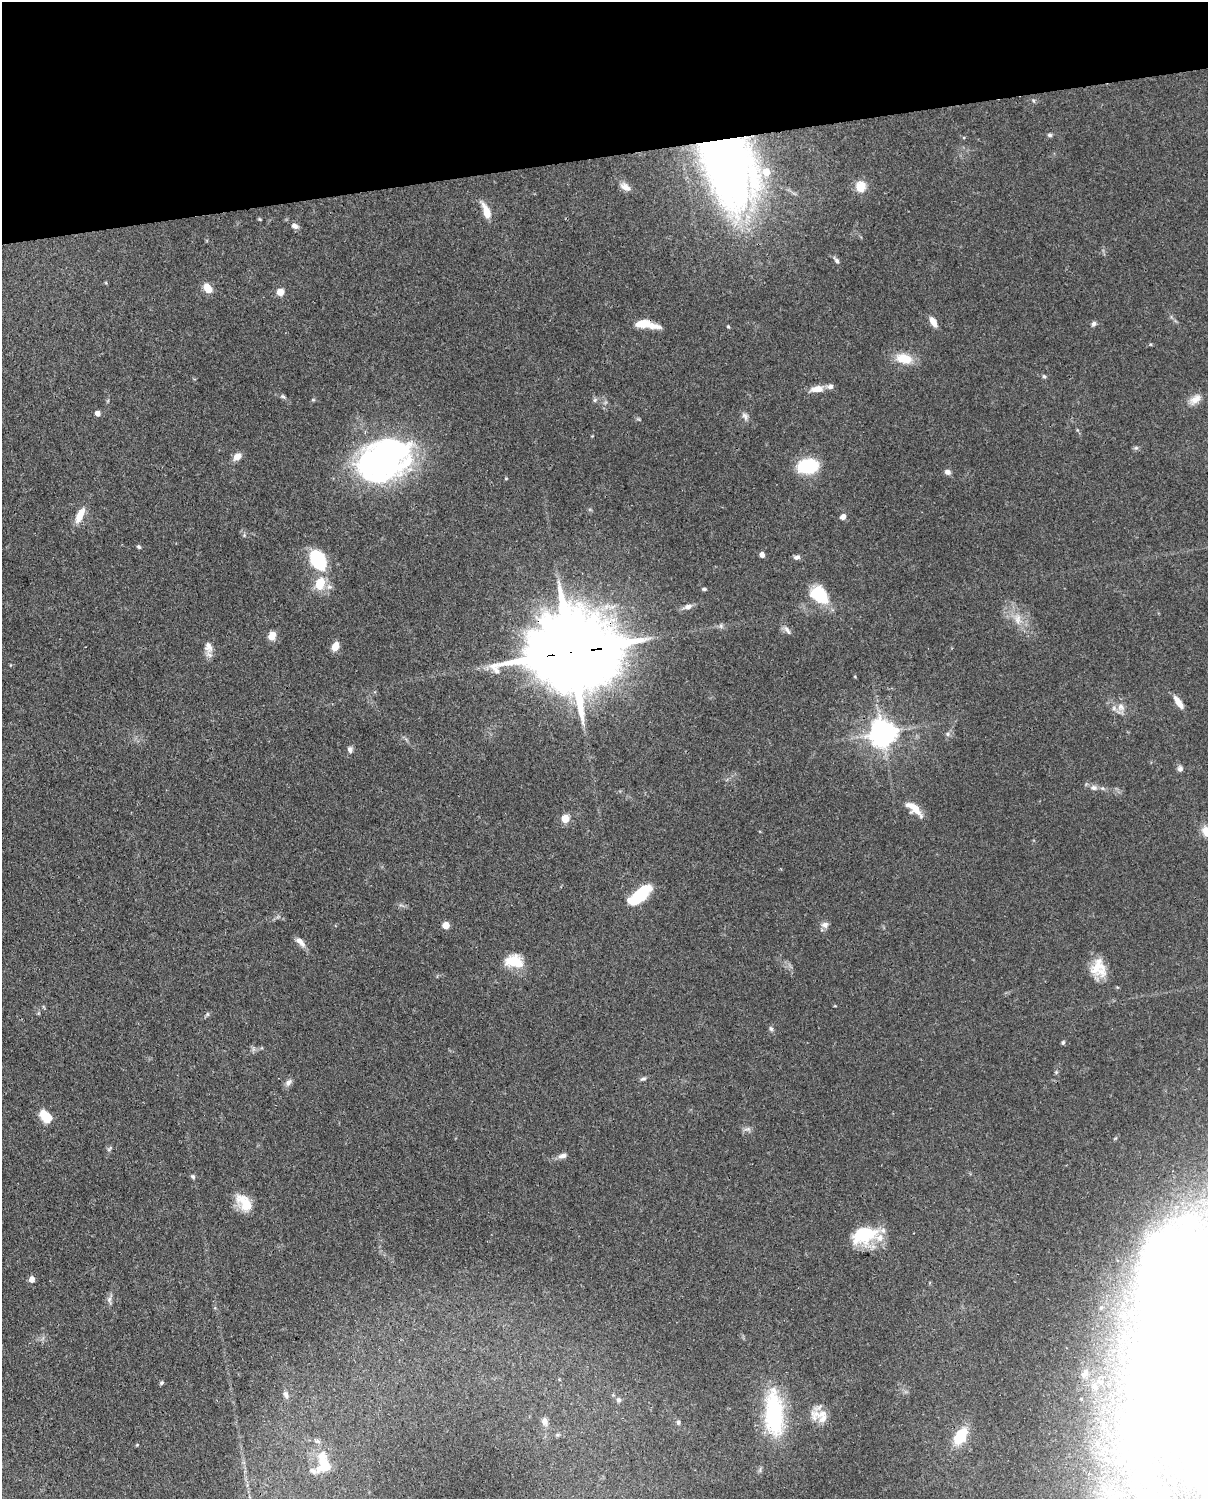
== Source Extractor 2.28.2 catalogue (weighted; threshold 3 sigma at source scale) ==
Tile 3 of 4 x 3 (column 3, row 1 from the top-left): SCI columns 2500-3705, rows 3258-4754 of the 4999 x 4907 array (HDU 1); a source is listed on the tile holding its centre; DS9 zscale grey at full resolution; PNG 1210 x 1501 px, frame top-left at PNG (2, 2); no overlay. Shown black and unused: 10% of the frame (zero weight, under 3 of 4 exposures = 7% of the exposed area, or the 3 px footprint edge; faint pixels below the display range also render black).
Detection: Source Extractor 2.28.2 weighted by HDU 2 'WHT'; one run over the whole footprint, this tile lists its part. Background 0.114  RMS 0.0042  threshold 0.0187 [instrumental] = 3 sigma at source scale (4.5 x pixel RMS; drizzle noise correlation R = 1.50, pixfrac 1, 0.05/0.05 arcsec/px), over >= 5 px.
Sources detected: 114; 20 inside a brighter object's white glare — not listed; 9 inside a brighter listed object's ellipse — not listed separately; the other 85 listed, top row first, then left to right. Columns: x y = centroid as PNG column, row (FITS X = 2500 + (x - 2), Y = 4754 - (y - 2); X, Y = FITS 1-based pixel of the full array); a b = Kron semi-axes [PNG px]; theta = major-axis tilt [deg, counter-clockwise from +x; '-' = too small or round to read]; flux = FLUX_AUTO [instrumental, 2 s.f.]
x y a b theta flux
1050 135 6 5 - 0.85
728 164 61 37 -70 350
861 186 11 11 - 6.4
625 187 15 8 -32 2.9
486 211 17 7 -68 6.5
295 226 9 6 -25 1.8
837 261 7 5 -63 1.3
208 288 10 7 -57 5.9
280 292 6 6 - 4.7
933 322 13 7 -58 3.2
643 324 15 8 11 6.7
1094 324 7 5 60 1.1
728 327 5 4 - 0.5
904 358 19 11 -12 9.2
1044 376 6 4 -65 0.72
817 389 14 7 6 5.2
283 396 8 5 -31 0.95
1195 399 17 10 42 3.8
595 400 7 5 25 0.88
98 413 5 4 - 3
745 416 11 7 -63 1.7
1136 448 7 4 0 0.75
237 457 9 7 42 3.6
383 460 55 39 19 130
808 466 15 11 6 31
947 472 8 6 -21 1.6
80 515 22 8 64 5.6
843 517 7 6 - 1.9
139 547 5 4 - 0.68
762 555 4 4 - 3
796 557 9 6 6 1.4
318 560 16 11 -63 35
320 583 14 10 72 9.7
704 589 6 4 -1 0.65
819 595 19 14 -40 19
688 607 12 7 18 2.2
1018 619 16 9 -87 4.5
721 626 6 6 - 0.99
787 630 15 5 -58 1.7
272 636 10 8 68 3.9
208 647 16 10 -79 3.6
335 647 9 7 67 4.4
572 652 32 20 7 8300
1178 702 17 6 -55 4.2
1121 707 11 10 - 3.3
883 733 8 8 - 560
948 734 7 6 - 1.1
350 750 9 7 -68 1.4
1180 769 7 7 - 1.4
1093 788 11 7 -1 2.2
915 809 19 10 -53 5.9
565 819 5 5 - 14
642 890 22 12 34 16
446 925 5 5 - 7.5
825 925 9 8 - 1.9
300 942 15 6 -47 2.8
514 961 22 15 -5 9.8
1098 968 22 18 -76 9.6
207 1014 6 4 -90 0.62
771 1029 7 5 -73 0.92
1063 1042 6 4 74 0.68
1056 1072 5 5 - 0.58
643 1079 8 5 21 0.93
288 1082 10 7 38 1.8
45 1116 15 9 -46 7.7
747 1129 10 6 -8 1.4
109 1149 10 3 55 0.74
562 1156 12 7 19 1.9
193 1177 7 5 -44 0.78
244 1203 24 14 -49 9.3
864 1235 27 16 17 24
32 1279 5 5 - 3.4
1161 1297 101 47 -85 130
109 1299 9 5 70 1.4
1085 1373 11 7 51 1.5
162 1383 6 4 43 0.7
286 1395 10 7 -71 1.7
1081 1399 3 3 - 0.29
619 1400 7 7 - 1.2
774 1414 57 21 -86 41
821 1414 34 10 17 6.1
544 1421 11 8 -83 2.3
678 1422 6 5 - 0.93
960 1436 15 9 58 16
323 1463 31 18 -86 14
Overlapping masked pixels (flux is a lower limit): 4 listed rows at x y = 728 164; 643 324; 572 652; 883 733